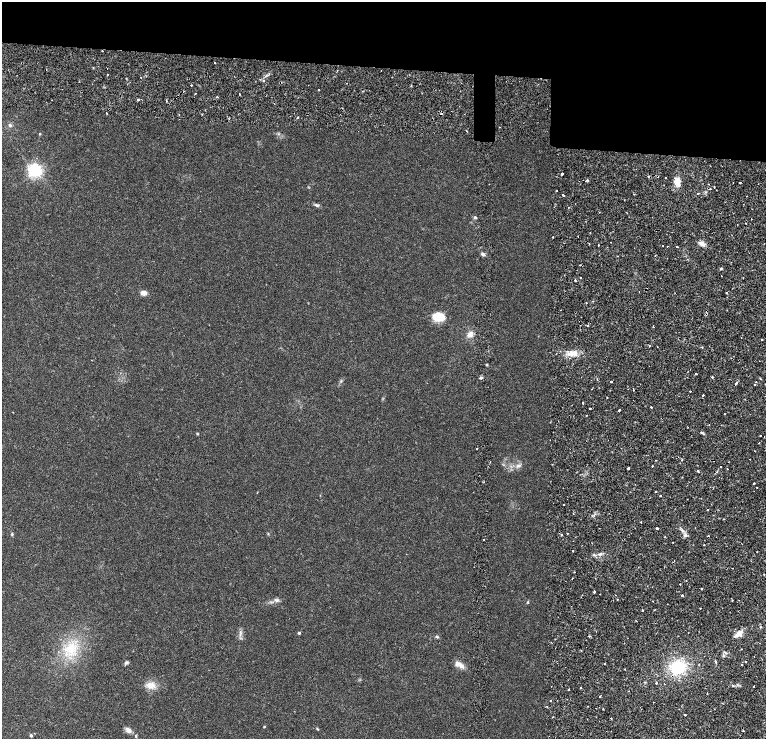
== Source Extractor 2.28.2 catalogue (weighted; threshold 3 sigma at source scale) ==
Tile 3 of 4 x 3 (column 3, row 1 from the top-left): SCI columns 3342-4868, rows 3082-4555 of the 6634 x 4695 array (HDU 1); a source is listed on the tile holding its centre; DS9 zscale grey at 2 x 2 block average (1 PNG px = mean of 2 x 2 image px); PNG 768 x 741 px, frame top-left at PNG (2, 2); no overlay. Shown black and unused: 12% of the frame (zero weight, under 2 of 4 exposures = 5% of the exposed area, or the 3 px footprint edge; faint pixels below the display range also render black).
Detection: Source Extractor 2.28.2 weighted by HDU 2 'WHT'; one run over the whole footprint, this tile lists its part. Background 0.0253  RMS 0.0041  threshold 0.0185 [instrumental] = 3 sigma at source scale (4.5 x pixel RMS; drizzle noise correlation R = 1.50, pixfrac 1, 0.0396/0.0396 arcsec/px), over >= 5 px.
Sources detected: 164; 12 cosmic-ray / hot-pixel residue — not listed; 2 inside a brighter listed object's ellipse — not listed separately; the other 150 listed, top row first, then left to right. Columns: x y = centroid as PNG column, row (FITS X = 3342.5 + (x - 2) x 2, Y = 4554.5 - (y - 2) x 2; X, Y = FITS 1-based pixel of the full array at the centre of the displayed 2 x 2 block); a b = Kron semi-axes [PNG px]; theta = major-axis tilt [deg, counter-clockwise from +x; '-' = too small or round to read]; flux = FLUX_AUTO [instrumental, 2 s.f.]
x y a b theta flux
102 51 2 2 - 1.3
215 63 2 2 - 1.8
93 68 2 2 - 0.7
107 68 2 2 - 0.34
107 75 2 2 - 0.47
141 77 2 2 - 0.54
263 81 2 2 - 1.5
191 85 2 2 - 1.4
195 93 2 2 - 1.6
217 97 2 2 - 0.94
138 99 2 2 - 2.5
166 101 3 2 - 0.73
441 113 3 2 - 2
297 117 2 2 - 1.2
10 125 5 4 - 1.5
466 131 2 2 - 0.77
40 134 3 2 - 0.44
35 171 5 5 - 140
562 174 2 2 - 4.2
587 180 2 2 - 4.1
677 182 8 6 -81 8.7
733 182 2 2 - 0.37
740 183 2 2 - 2.9
556 191 2 2 - 0.66
698 193 2 2 - 1.6
563 195 2 2 - 2.4
747 196 2 2 - 0.89
316 205 5 4 - 1.4
599 212 2 2 - 0.97
475 217 5 2 - 0.81
590 233 2 2 - 0.38
553 237 2 2 - 0.63
611 242 2 2 - 0.65
702 244 9 5 -29 4.1
598 245 2 2 - 1.5
662 246 2 2 - 2.1
667 246 2 2 - 1.5
677 246 2 2 - 1.5
483 254 5 3 - 1.8
617 256 2 2 - 0.55
721 268 3 3 - 0.77
581 278 2 2 - 0.94
575 280 2 2 - 1.7
144 293 6 5 - 4.3
726 293 2 2 - 1.3
437 317 12 9 -31 12
588 326 2 2 - 0.66
653 326 2 2 - 0.51
470 334 7 6 - 4.5
741 338 2 2 - 0.45
762 339 2 2 - 1.4
649 345 2 2 - 0.52
573 353 10 6 18 6.6
487 364 3 2 - 0.61
695 374 2 2 - 1.2
712 377 2 2 - 1.9
597 379 2 2 - 0.71
760 379 2 2 - 0.46
611 382 2 2 - 3.1
736 383 2 2 - 3.5
755 384 2 2 - 1.1
690 391 2 2 - 0.42
703 395 2 2 - 1.5
607 397 2 2 - 0.85
583 403 2 2 - 0.58
651 407 2 2 - 1.7
590 408 2 2 - 3.6
619 410 2 2 - 2.9
724 414 2 2 - 0.74
586 415 2 2 - 0.5
709 425 2 2 - 0.41
701 432 3 2 - 0.63
197 434 4 2 - 0.56
760 435 2 2 - 1.6
477 449 2 2 - 1.2
750 459 2 2 - 0.44
518 466 6 5 - 2.3
652 466 3 2 - 1.5
628 468 2 2 - 3.7
727 469 2 2 - 0.58
698 471 3 2 - 0.97
754 483 2 2 - 0.91
757 487 2 2 - 0.95
656 492 2 2 - 1.5
660 495 2 2 - 0.53
564 504 2 2 - 2.2
707 510 2 2 - 0.91
573 513 2 2 - 0.39
641 522 2 2 - 1.3
657 528 2 2 - 5.8
567 533 2 2 - 0.53
12 534 4 3 - 0.74
268 534 3 2 - 0.52
685 535 5 4 - 1.8
665 537 2 2 - 0.49
484 539 2 2 - 0.98
673 542 2 2 - 0.85
704 545 2 2 - 1.2
573 551 2 2 - 0.89
600 553 3 2 - 1
733 568 2 2 - 0.46
764 574 2 2 - 0.66
572 578 3 2 - 0.47
686 581 2 2 - 0.39
680 584 2 2 - 0.87
702 589 2 2 - 3.9
594 592 2 2 - 1.5
682 595 2 2 - 3.7
617 599 2 2 - 0.74
276 600 7 5 -11 2.1
732 600 2 2 - 0.5
528 602 3 2 - 0.52
571 606 2 2 - 0.43
700 608 2 2 - 0.58
642 610 2 2 - 1
636 621 2 2 - 0.4
299 633 3 3 - 1.1
739 633 7 4 43 7.7
589 636 3 2 - 0.63
437 637 4 3 - 1.2
70 649 17 14 43 21
741 649 2 2 - 0.53
726 653 3 2 - 0.73
746 661 2 2 - 1.2
126 662 5 4 - 1.4
715 662 2 2 - 2.5
605 664 2 2 - 1
741 664 2 2 - 1.4
461 666 9 5 -49 4.2
678 668 13 11 19 35
625 669 2 2 - 0.57
657 683 2 2 - 2.4
151 685 13 9 2 6.8
732 686 2 2 - 1.9
753 686 2 2 - 0.43
580 688 2 2 - 1.5
569 689 2 2 - 0.51
707 694 2 2 - 1.2
600 696 2 2 - 1.7
550 701 2 2 - 1.9
653 702 2 2 - 0.38
685 715 2 2 - 3.6
553 717 2 2 - 0.61
611 718 2 2 - 0.51
264 726 3 2 - 0.54
317 729 4 3 - 0.67
128 730 8 5 -30 3.7
743 731 2 2 - 1.5
31 735 3 3 - 1
136 736 3 3 - 0.7
Overlapping masked pixels (flux is a lower limit): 1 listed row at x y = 441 113
Diffuse or blended objects may show on this block-average render without a row.